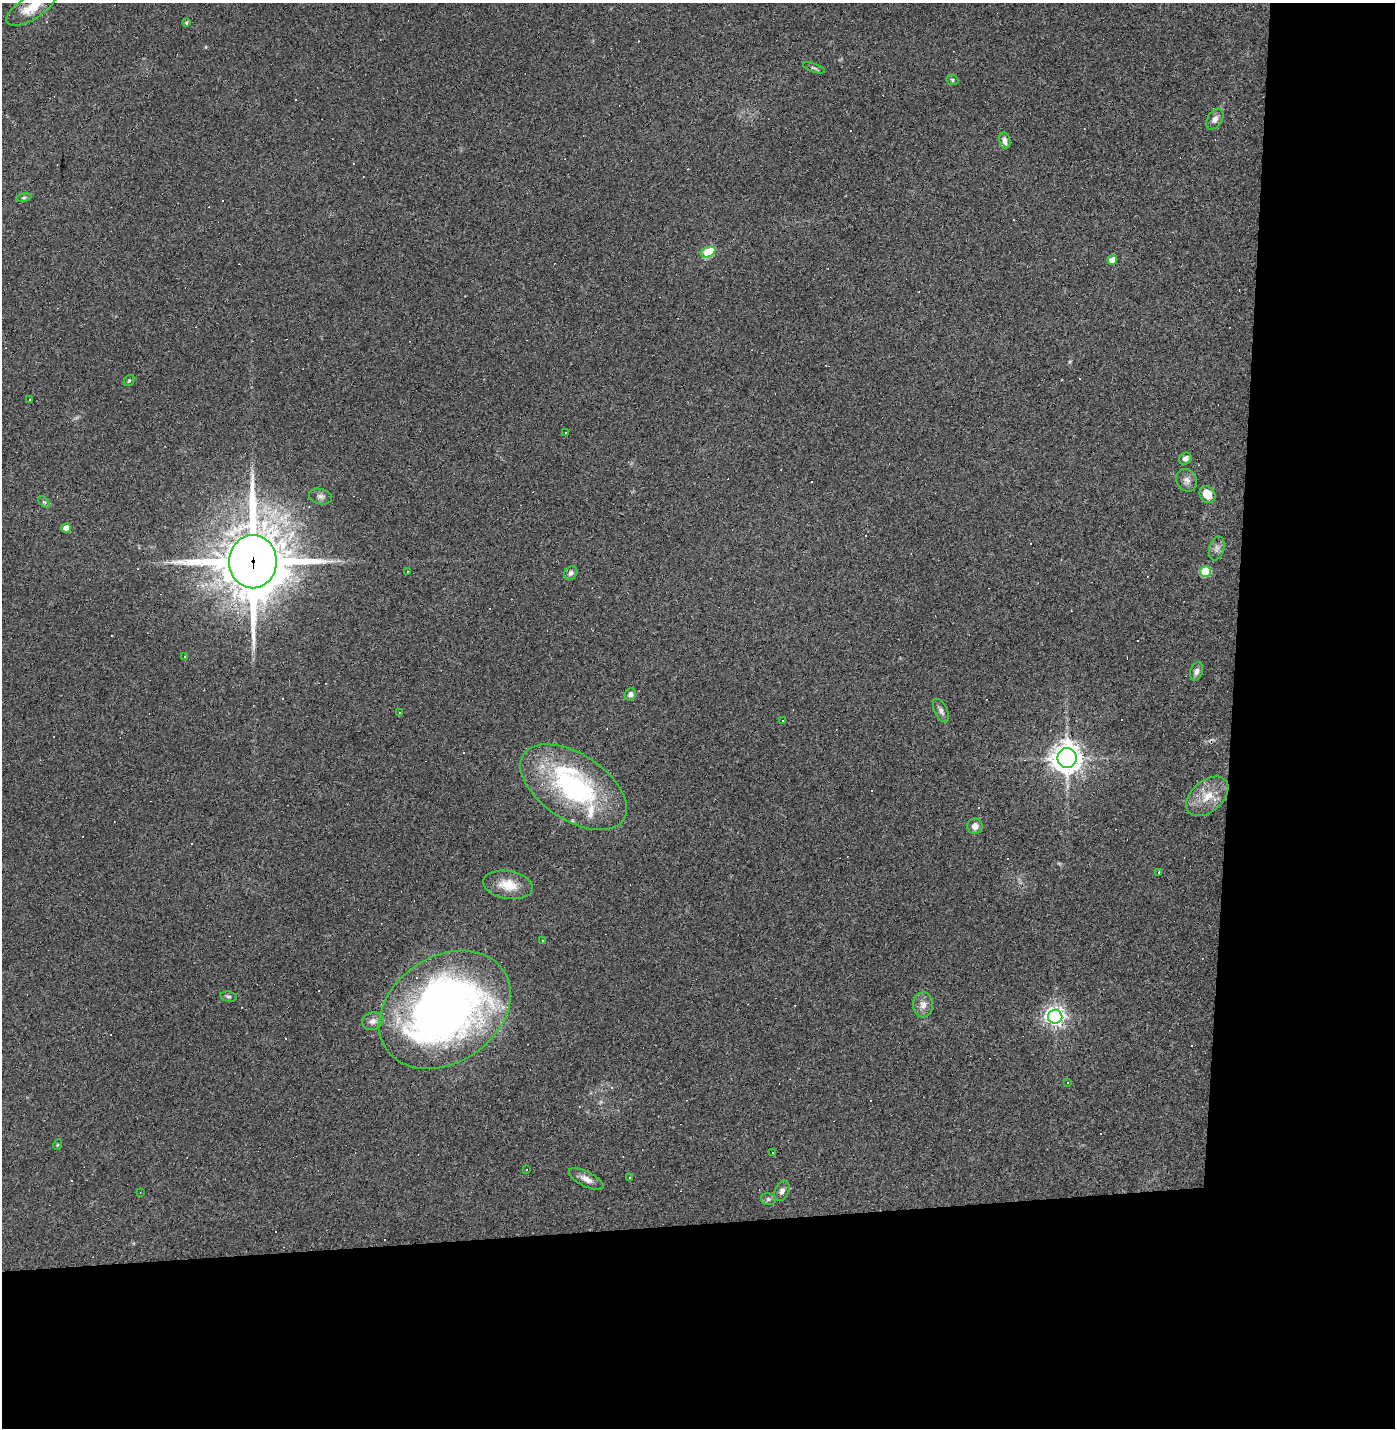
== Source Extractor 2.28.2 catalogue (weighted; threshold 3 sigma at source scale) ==
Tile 9 of 3 x 3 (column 3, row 3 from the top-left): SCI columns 2820-4212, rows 1-1426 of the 4242 x 4278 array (HDU 1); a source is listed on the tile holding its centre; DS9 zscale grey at full resolution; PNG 1397 x 1430 px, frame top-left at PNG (2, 3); each listed source drawn as its Kron ellipse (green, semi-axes under 4 px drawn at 4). Shown black and unused: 24% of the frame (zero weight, under 3 of 4 exposures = <1% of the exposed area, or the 3 px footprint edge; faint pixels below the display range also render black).
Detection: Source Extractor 2.28.2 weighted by HDU 2 'WHT'; one run over the whole footprint, this tile lists its part. Background 0.0416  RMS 0.005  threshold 0.0224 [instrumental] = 3 sigma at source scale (4.5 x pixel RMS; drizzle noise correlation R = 1.50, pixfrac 1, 0.05/0.05 arcsec/px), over >= 5 px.
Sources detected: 88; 36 cosmic-ray / hot-pixel residue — neither listed nor drawn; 2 inside a brighter listed object's ellipse — not listed separately; the other 50 listed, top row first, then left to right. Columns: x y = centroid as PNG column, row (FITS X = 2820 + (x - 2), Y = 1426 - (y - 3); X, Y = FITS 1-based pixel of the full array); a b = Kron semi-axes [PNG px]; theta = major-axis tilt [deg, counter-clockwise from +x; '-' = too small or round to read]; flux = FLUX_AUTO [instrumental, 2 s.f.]
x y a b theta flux
32 7 29 11 32 11
186 23 3 3 - 0.75
814 68 11 4 -19 1.2
952 80 6 5 - 0.76
1215 119 11 7 58 2.5
1005 141 8 5 -79 2.3
24 198 7 4 9 0.75
708 252 7 5 25 24
1112 260 5 4 - 5.6
129 380 6 5 - 0.62
29 399 3 3 - 0.95
565 432 2 2 - 0.48
1185 459 7 5 38 2
1187 480 11 10 - 2.7
1207 494 9 7 -53 6.9
321 496 12 7 -13 2
44 502 7 4 -44 0.75
66 528 4 4 - 5.3
1217 548 12 7 74 2.4
253 562 26 24 -90 3500
407 571 2 2 - 0.31
1205 572 5 5 - 26
571 573 7 6 - 1.5
185 657 3 3 - 1.1
1197 671 9 6 74 1.9
630 694 6 5 - 1.7
941 711 13 6 -64 1.9
400 712 2 2 - 0.48
783 721 3 3 - 2.2
1067 758 10 9 - 650
574 787 60 33 -33 83
1207 796 24 15 41 11
975 826 8 7 - 3.1
1159 872 3 3 - 6.5
508 885 25 14 -10 10
542 940 3 2 - 0.28
228 997 8 5 -9 0.97
923 1005 12 10 -89 3.7
445 1010 71 53 34 330
1055 1017 7 7 - 260
373 1021 11 8 18 2.5
1068 1082 3 3 - 0.46
57 1145 5 3 - 0.43
772 1152 3 2 - 0.47
526 1170 3 3 - 4.4
629 1177 3 2 - 0.48
586 1179 19 7 -26 3.7
782 1191 11 7 66 2.2
140 1192 3 2 - 0.37
768 1199 7 5 -15 1.1
Overlapping masked pixels (flux is a lower limit): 2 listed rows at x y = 253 562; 445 1010
Isophote crosses this tile's border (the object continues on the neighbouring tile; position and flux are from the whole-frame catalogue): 1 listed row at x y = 32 7